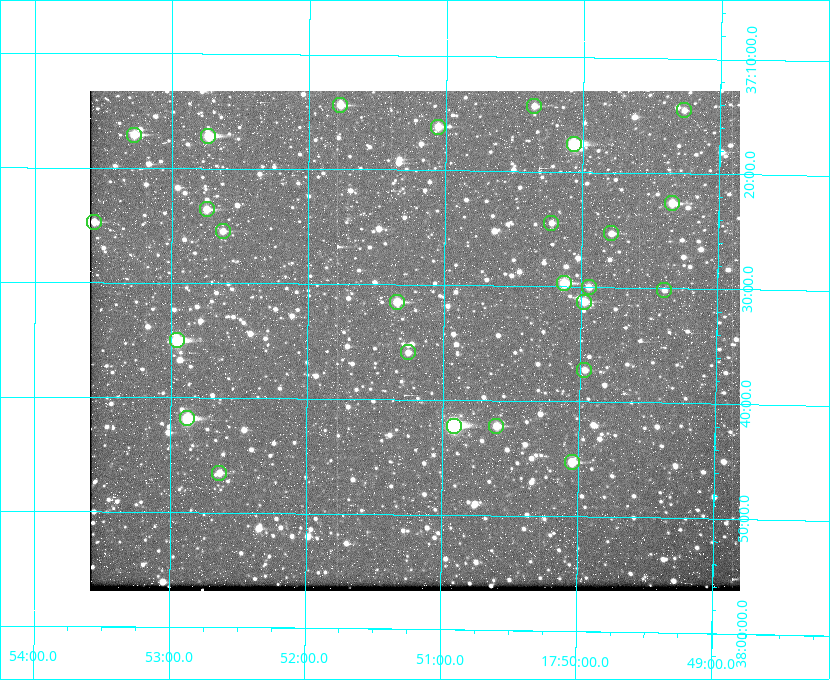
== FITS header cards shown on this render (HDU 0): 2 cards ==
NAXIS1  =                  650
NAXIS2  =                  500

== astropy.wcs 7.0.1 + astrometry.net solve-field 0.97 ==
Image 650 x 500 px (HDU 0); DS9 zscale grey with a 90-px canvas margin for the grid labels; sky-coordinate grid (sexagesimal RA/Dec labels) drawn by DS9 from the SOLVED WCS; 26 Tycho-2 reference stars matched to detected sources circled (green)
Header WCS: none
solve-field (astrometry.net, Tycho-2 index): SOLVED blind (the file carries no WCS)
Solved WCS: RA---TAN-SIP/DEC--TAN-SIP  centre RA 17:51:13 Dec +37:35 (267.80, +37.58 deg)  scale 5.23 arcsec/px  FOV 56.7' x 43.6'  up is +179 deg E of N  parity flipped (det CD > 0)
(file carries no celestial WCS; the grid is the blind solution)
Tycho-2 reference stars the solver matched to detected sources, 26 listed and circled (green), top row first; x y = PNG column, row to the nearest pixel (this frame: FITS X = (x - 90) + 1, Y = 500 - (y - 91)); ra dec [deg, ICRS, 3 dp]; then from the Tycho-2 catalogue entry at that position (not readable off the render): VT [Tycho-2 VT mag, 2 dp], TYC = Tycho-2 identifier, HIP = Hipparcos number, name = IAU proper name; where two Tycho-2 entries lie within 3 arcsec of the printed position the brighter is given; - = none
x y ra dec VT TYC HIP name
340 105 267.943 +37.240 10.39 2620-505-1 - -
534 106 267.589 +37.238 11.09 2619-212-1 - -
684 110 267.316 +37.242 12.03 2619-611-1 - -
438 127 267.764 +37.270 10.17 2620-784-1 - -
134 135 268.319 +37.285 9.88 2620-536-1 - -
208 136 268.183 +37.286 8.98 2620-786-1 87506 -
574 144 267.517 +37.293 8.96 2619-379-1 - -
672 203 267.335 +37.377 10.60 2619-634-1 - -
207 209 268.186 +37.393 10.44 2620-175-1 - -
94 222 268.392 +37.412 10.60 2620-800-1 - -
551 223 267.555 +37.408 11.50 2619-358-1 - -
223 231 268.156 +37.424 11.25 2620-712-1 - -
611 233 267.445 +37.422 11.17 2619-451-1 - -
564 283 267.531 +37.495 10.07 2619-274-1 - -
589 287 267.485 +37.500 11.33 2619-40-1 - -
664 290 267.347 +37.503 12.15 3088-638-1 - -
397 302 267.836 +37.525 9.96 3089-889-1 - -
584 302 267.494 +37.522 10.35 3088-270-1 - -
177 340 268.239 +37.584 8.64 3089-755-1 - -
408 352 267.815 +37.598 11.54 3089-1081-1 - -
584 370 267.491 +37.621 11.40 3088-1284-1 - -
187 418 268.219 +37.697 8.93 3089-671-1 - -
454 426 267.730 +37.705 8.13 3089-1203-1 87349 -
496 426 267.652 +37.703 11.04 3089-693-1 - -
572 462 267.512 +37.755 10.10 3089-2332-1 - -
219 473 268.159 +37.775 11.22 3089-2245-1 - -